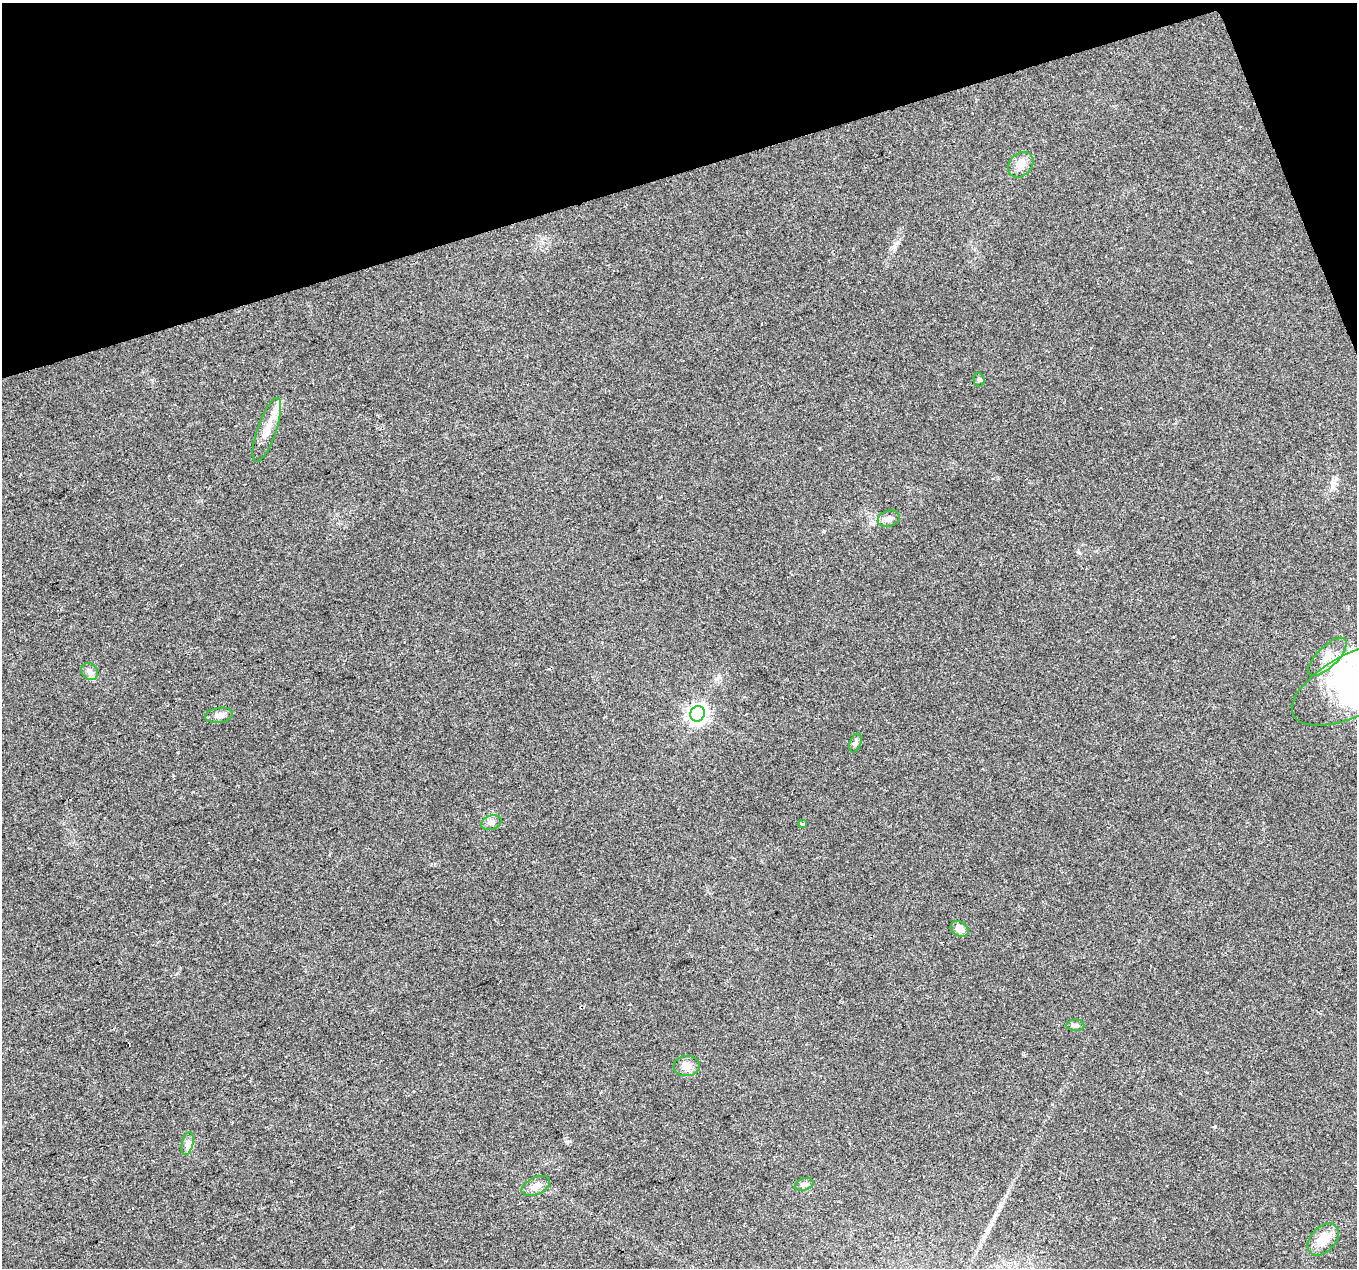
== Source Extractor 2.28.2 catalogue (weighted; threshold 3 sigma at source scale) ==
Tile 3 of 4 x 4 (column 3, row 1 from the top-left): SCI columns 2713-4067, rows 3867-5132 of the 5425 x 5251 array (HDU 1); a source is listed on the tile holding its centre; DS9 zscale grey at full resolution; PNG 1359 x 1270 px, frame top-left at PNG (2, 3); each listed source drawn as its Kron ellipse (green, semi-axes under 4 px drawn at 4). Shown black and unused: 15% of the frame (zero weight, under 2 of 3 exposures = <1% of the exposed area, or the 3 px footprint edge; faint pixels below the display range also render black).
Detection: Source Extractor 2.28.2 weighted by HDU 2 'WHT'; one run over the whole footprint, this tile lists its part. Background 0.0515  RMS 0.0069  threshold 0.0311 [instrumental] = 3 sigma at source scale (4.5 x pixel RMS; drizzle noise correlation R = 1.50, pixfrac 1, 0.0396/0.0396 arcsec/px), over >= 5 px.
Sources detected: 22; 2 inside a brighter object's white glare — neither listed nor drawn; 1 inside a brighter listed object's ellipse — not listed separately; the other 19 listed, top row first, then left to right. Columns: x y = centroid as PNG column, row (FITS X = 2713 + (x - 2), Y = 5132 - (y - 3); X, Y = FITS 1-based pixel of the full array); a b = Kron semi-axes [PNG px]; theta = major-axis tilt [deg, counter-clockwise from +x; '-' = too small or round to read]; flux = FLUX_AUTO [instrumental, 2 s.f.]
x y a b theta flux
1021 165 14 11 45 6.5
979 380 7 5 -75 1.4
267 430 34 9 71 11
889 519 11 8 17 3.2
1327 657 25 10 45 9.6
90 672 9 8 - 2.9
1356 683 70 31 27 110
697 714 8 7 - 320
219 715 14 7 8 4.1
856 743 10 5 68 1.9
491 823 10 7 17 2.7
802 824 4 3 - 10
960 929 9 7 -35 5.8
1075 1025 9 6 0 2.1
687 1066 13 10 5 5.7
188 1144 11 5 76 2.9
804 1184 9 6 18 2
536 1186 15 8 26 5.5
1323 1240 18 12 47 13
Isophote crosses this tile's border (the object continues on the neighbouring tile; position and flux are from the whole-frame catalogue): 1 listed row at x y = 1356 683
Unlisted compact peaks at least as high as the median listed source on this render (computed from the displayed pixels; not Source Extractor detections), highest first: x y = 895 243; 1215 1126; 824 531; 1078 552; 567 1142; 152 380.